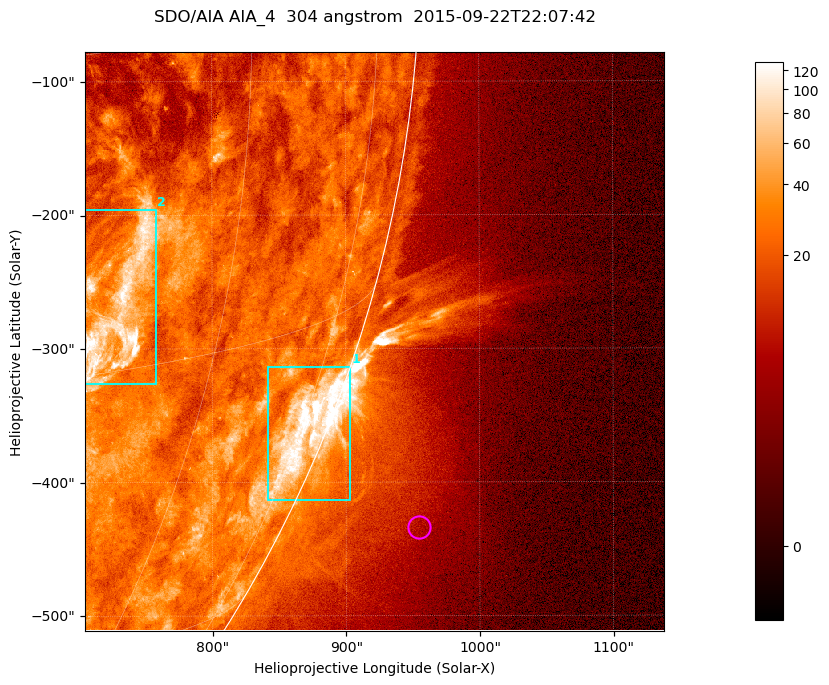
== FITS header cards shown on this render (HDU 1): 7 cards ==
TELESCOP= 'SDO/AIA '           / For AIA: SDO/AIA
INSTRUME= 'AIA_4   '           / For AIA: AIA_ATA1, AIA_ATA2, AIA_ATA3 or AIA_AT
WAVELNTH=                  304 / [angstrom] Wavelength
WAVEUNIT= 'angstrom'           / Wavelength unit: angstrom
DATE-OBS= '2015-09-22T22:07:42.139' / [ISO] Date when observation started; ISO 8
CTYPE1  = 'HPLN-TAN'           / CTYPE1; Typically HPLN
CTYPE2  = 'HPLT-TAN'           / CTYPE2; Typically HPLT

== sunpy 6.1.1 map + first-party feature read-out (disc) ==
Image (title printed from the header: SDO/AIA AIA_4  304 angstrom  2015-09-22T22:07:42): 722 x 722 px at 0.6 arcsec/px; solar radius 956 arcsec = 1593 px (partial field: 2.9% of the solar disc is inside the frame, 45% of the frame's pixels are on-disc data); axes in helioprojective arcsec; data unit not stated in the header (colour bar unlabelled)
Orientation: roll -0.132 deg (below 1 deg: not rotated)
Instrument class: DISC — disc imager (sunpy class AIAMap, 304 A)
Bright regions (active regions / flare kernels): reference = the on-disc median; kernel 7 px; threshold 5 sigma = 48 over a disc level ~23.3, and >= 1.15x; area >= 521 px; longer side >= 9 px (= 5.4 arcsec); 2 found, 2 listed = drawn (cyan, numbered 1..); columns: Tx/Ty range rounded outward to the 2 arcsec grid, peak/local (2 s.f.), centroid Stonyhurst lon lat
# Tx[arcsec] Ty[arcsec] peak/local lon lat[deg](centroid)
1 840..904 -414..-312 9.1 +77 -21
2 704..758 -328..-194 6.2 +51 -12
Off-limb structures (1.02-1.3 R_sun): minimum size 260 px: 4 found; the strongest spans PA ~240..250 deg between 1.04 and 1.17 R_sun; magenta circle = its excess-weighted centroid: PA ~245 deg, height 1.1 R_sun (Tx ~954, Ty ~-434 arcsec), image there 1.9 x the reference